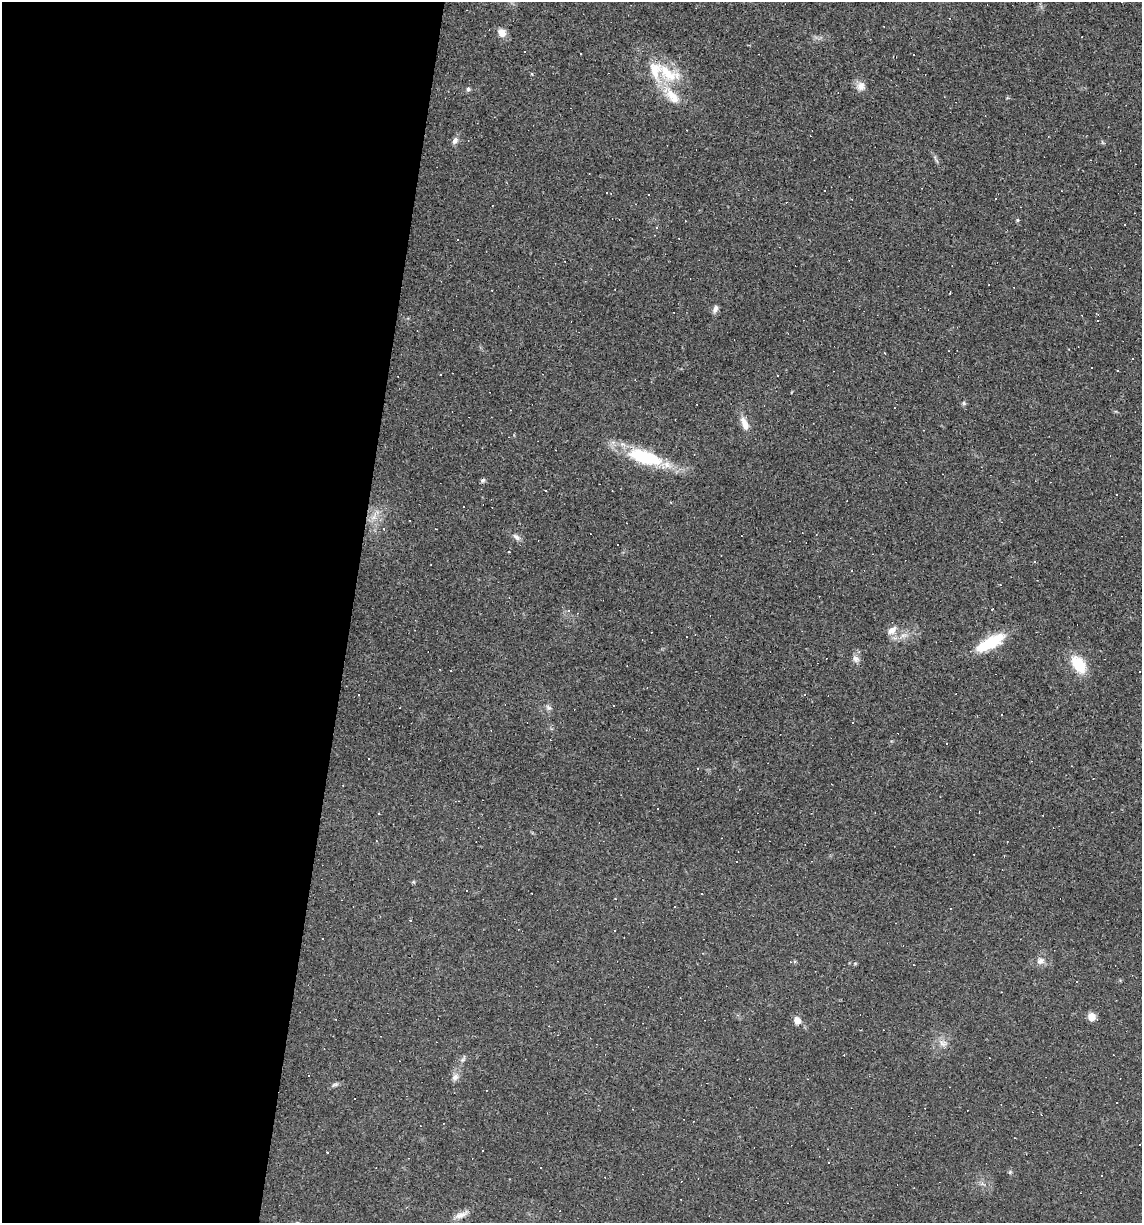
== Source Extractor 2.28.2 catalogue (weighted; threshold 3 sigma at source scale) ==
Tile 5 of 4 x 4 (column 1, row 2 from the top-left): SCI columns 114-1253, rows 2445-3665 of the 4907 x 4887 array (HDU 1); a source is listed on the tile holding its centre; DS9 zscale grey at full resolution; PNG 1144 x 1225 px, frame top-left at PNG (2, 2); no overlay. Shown black and unused: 31% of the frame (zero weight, under 2 of 3 exposures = <1% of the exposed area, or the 3 px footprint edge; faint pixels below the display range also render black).
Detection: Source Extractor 2.28.2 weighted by HDU 2 'WHT'; one run over the whole footprint, this tile lists its part. Background 0.0627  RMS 0.0068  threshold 0.0305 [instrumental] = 3 sigma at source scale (4.5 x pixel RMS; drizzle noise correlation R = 1.50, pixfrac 1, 0.05/0.05 arcsec/px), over >= 5 px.
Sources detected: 92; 39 cosmic-ray / hot-pixel residue — not listed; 4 inside a brighter listed object's ellipse — not listed separately; the other 49 listed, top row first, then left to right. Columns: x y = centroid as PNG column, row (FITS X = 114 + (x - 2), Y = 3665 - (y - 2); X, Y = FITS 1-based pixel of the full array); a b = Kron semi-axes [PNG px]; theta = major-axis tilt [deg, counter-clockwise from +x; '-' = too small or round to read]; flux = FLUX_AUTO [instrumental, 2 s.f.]
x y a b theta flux
502 33 10 9 - 5.6
525 52 3 2 - 0.94
581 54 3 2 - 0.77
667 73 40 19 -31 27
861 86 12 11 - 4.7
468 89 5 5 - 1.4
455 140 9 6 58 2.8
607 193 3 3 - 5.4
648 195 2 2 - 0.59
1017 220 5 4 - 0.79
1124 225 3 3 - 1.5
657 228 3 3 - 2
950 292 3 2 - 1.1
715 309 10 6 74 2.7
1117 370 2 2 - 0.56
964 403 6 5 - 1.2
744 424 19 8 -67 6.4
644 457 45 16 -17 43
483 480 6 5 - 1.3
374 517 7 5 45 2.7
516 537 12 6 -37 2.7
617 545 3 3 - 5
509 552 3 2 - 0.78
1034 562 3 3 - 22
892 630 14 9 41 5
990 642 35 12 28 26
856 659 10 8 -60 3.2
1078 664 16 10 -56 25
359 695 3 3 - 1.8
548 708 9 6 -47 1.9
946 744 3 3 - 18
697 768 3 2 - 0.8
657 809 3 3 - 8.4
702 894 2 2 - 0.46
675 906 3 3 - 14
615 930 3 3 - 3.5
1040 961 12 9 20 3.8
1076 981 3 3 - 2.8
1092 1017 8 7 - 6.6
797 1020 10 9 - 4.3
943 1043 12 6 -21 3.4
309 1075 2 2 - 0.61
455 1077 9 8 - 3.3
335 1085 10 4 11 1.6
483 1150 3 2 - 1.1
328 1152 3 3 - 1.5
829 1162 3 3 - 3.4
1010 1172 5 4 - 0.89
461 1215 21 7 23 4.9
Unlisted compact peaks at least as high as the median listed source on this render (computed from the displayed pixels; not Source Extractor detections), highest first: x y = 532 74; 855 963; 413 882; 1102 142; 891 741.